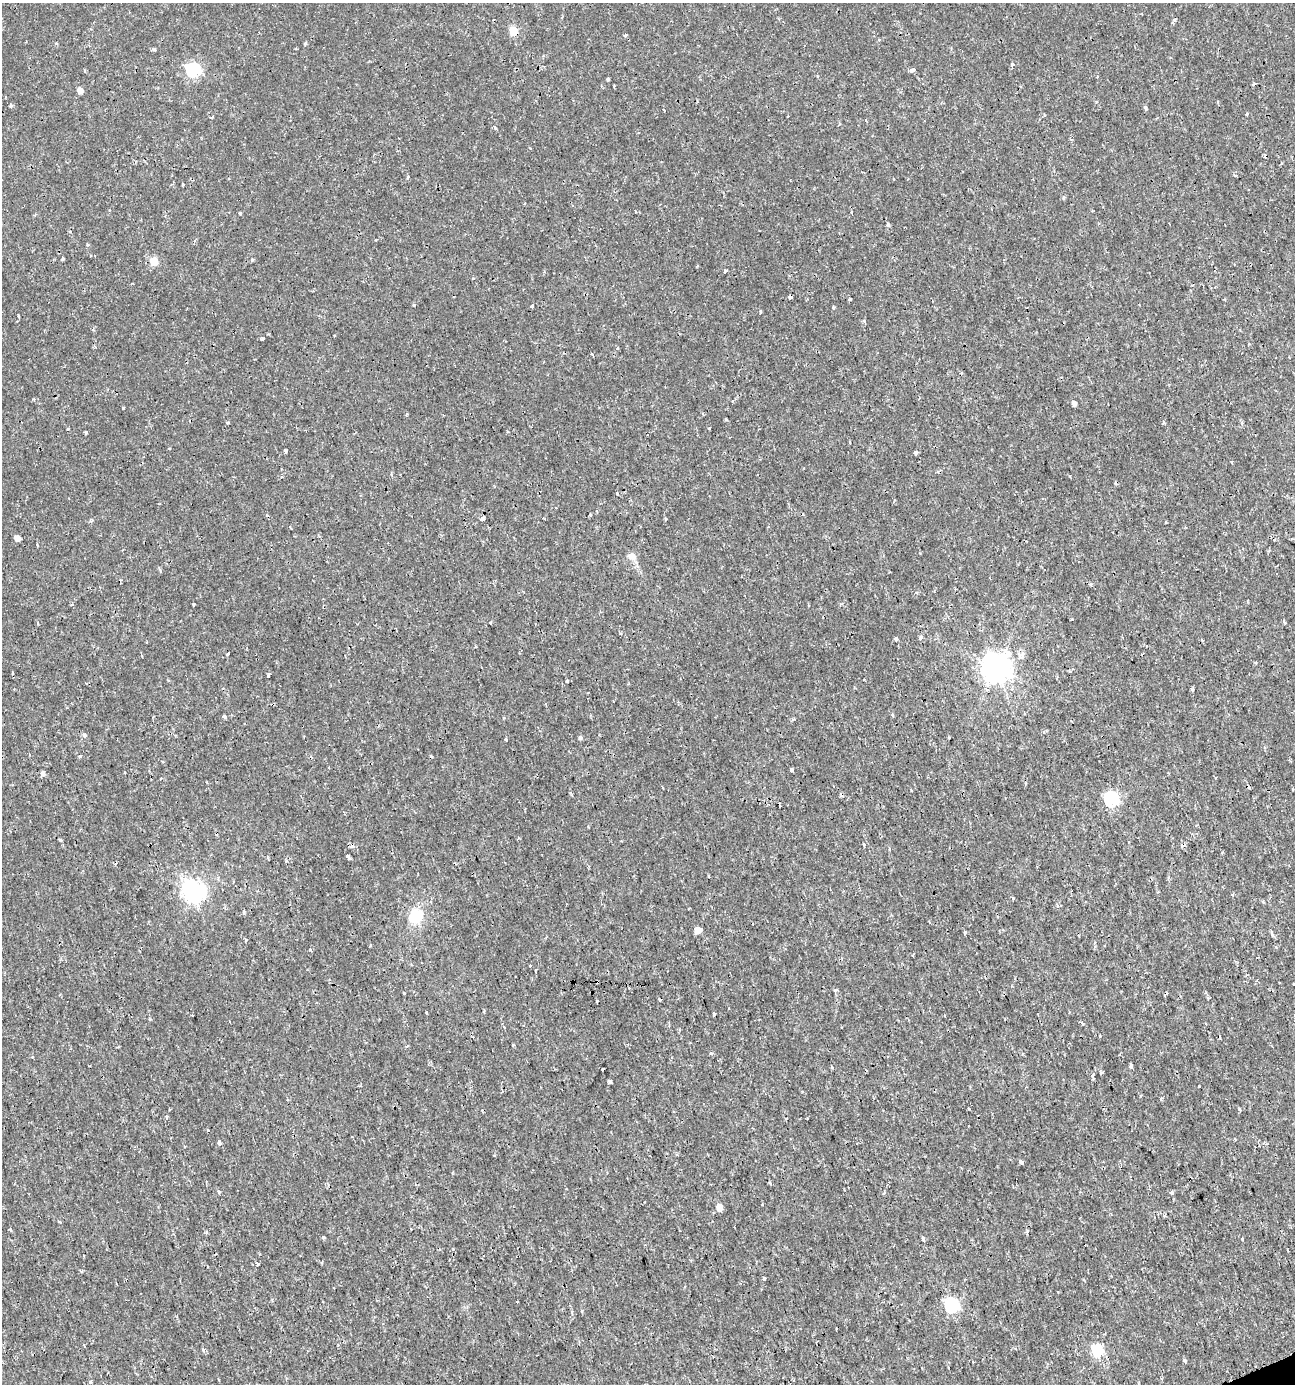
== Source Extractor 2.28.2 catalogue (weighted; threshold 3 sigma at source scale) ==
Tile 6 of 4 x 4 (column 2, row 2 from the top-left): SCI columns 1429-2721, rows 2772-4153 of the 5403 x 5550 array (HDU 1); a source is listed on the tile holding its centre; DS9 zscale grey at full resolution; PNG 1297 x 1386 px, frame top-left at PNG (2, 3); no overlay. Shown black and unused: <1% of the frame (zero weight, under 2 of 3 exposures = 1% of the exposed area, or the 3 px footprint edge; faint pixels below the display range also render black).
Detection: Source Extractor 2.28.2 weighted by HDU 2 'WHT'; one run over the whole footprint, this tile lists its part. Background 0.00179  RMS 0.0012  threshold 0.00521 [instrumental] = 3 sigma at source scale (4.5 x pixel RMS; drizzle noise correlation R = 1.50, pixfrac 1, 0.0396/0.0396 arcsec/px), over >= 5 px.
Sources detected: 151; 24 cosmic-ray / hot-pixel residue — not listed; the other 127 listed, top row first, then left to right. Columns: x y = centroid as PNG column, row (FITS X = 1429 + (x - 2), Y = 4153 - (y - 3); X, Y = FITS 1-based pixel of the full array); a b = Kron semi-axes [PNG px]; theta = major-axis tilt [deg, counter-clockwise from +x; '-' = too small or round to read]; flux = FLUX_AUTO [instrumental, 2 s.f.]
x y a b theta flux
513 31 5 5 - 4
625 35 4 3 - 0.2
305 43 5 4 - 0.14
56 44 4 3 - 0.14
153 49 3 3 - 0.34
1012 64 5 4 - 0.24
193 70 6 6 - 18
913 70 6 4 24 0.33
84 71 3 3 - 0.15
608 79 3 3 - 0.19
1253 84 5 3 - 0.16
80 90 5 5 - 0.76
11 105 4 4 - 0.16
1146 108 5 4 - 0.24
664 110 3 3 - 0.16
1247 114 4 3 - 0.12
212 117 4 3 - 0.11
1235 176 4 2 - 0.13
183 185 3 3 - 0.23
635 211 4 3 - 0.14
851 212 3 3 - 0.19
240 213 3 3 - 0.21
888 225 4 4 - 0.23
87 244 4 3 - 0.11
63 259 4 3 - 0.35
252 260 4 3 - 0.18
154 261 5 5 - 2.8
725 271 4 3 - 0.61
790 297 4 3 - 0.37
850 299 3 3 - 0.37
532 306 3 3 - 0.33
833 308 5 3 - 0.11
761 311 4 3 - 0.12
18 316 3 3 - 0.21
262 338 3 3 - 0.36
1074 403 4 4 - 0.52
726 419 3 3 - 0.13
227 423 4 3 - 0.19
709 428 3 2 - 0.13
86 432 3 3 - 0.31
850 442 3 2 - 0.099
285 451 4 3 - 0.29
915 453 4 3 - 0.54
617 494 4 3 - 0.18
590 515 3 2 - 0.16
483 518 5 4 - 0.29
17 538 5 5 - 0.64
37 545 3 2 - 0.11
632 556 11 9 -20 0.75
194 604 3 3 - 0.18
1072 620 3 3 - 0.3
490 623 3 2 - 0.12
920 637 4 3 - 0.61
896 638 4 4 - 0.23
228 653 3 3 - 0.16
996 667 10 9 - 150
12 673 4 3 - 0.11
14 689 3 2 - 0.095
1192 689 4 3 - 0.18
893 715 5 3 - 0.12
224 716 4 3 - 0.92
793 719 5 3 - 0.16
84 735 6 5 - 0.23
580 737 5 4 - 0.21
949 737 3 2 - 0.15
506 740 4 3 - 0.67
80 756 3 3 - 0.39
791 770 3 3 - 0.34
124 772 3 2 - 0.12
43 773 4 3 - 0.75
663 788 3 2 - 0.1
911 790 3 2 - 0.1
1111 799 6 6 - 20
348 856 4 3 - 0.37
286 861 3 3 - 0.31
193 891 9 8 - 62
1013 899 5 3 - 0.14
1058 906 6 4 -71 0.2
244 911 5 3 - 0.12
416 916 16 14 46 3.2
698 930 5 5 - 1.3
1272 934 6 3 -81 0.32
310 949 4 3 - 0.3
530 966 3 3 - 0.23
1294 984 2 2 - 0.1
404 993 3 3 - 0.11
597 1001 3 3 - 0.28
426 1012 3 2 - 0.12
714 1014 3 3 - 0.42
229 1021 3 2 - 0.068
921 1042 2 2 - 0.099
711 1053 5 4 - 0.15
1131 1066 4 4 - 0.21
832 1067 4 4 - 0.13
603 1069 3 2 - 0.26
1101 1073 4 3 - 0.17
1092 1075 4 3 - 0.21
1093 1079 3 3 - 0.29
609 1081 4 3 - 0.5
1199 1086 3 2 - 0.08
1240 1109 4 3 - 0.17
166 1117 4 4 - 0.25
969 1126 2 2 - 0.11
207 1130 3 3 - 0.31
219 1143 4 3 - 1.4
1021 1162 4 3 - 0.75
770 1183 5 3 - 0.11
1172 1191 3 3 - 0.87
219 1192 5 4 - 0.2
719 1207 5 5 - 1.6
10 1229 4 3 - 0.15
206 1231 4 3 - 0.15
1027 1232 5 3 - 0.18
323 1237 4 3 - 0.15
923 1239 6 3 -78 0.16
257 1264 3 3 - 1.5
82 1272 4 3 - 0.14
764 1278 4 3 - 0.37
1058 1292 3 2 - 0.075
517 1301 3 2 - 0.19
952 1305 6 6 - 19
582 1311 5 3 - 0.12
84 1345 4 3 - 0.12
203 1350 5 5 - 0.27
1096 1350 6 6 - 9.8
1185 1361 4 3 - 0.23
90 1382 4 3 - 0.19
Overlapping masked pixels (flux is a lower limit): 1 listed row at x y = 513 31
Isophote crosses this tile's border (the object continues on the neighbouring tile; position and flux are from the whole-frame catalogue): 1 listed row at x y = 1294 984
Unlisted compact peaks at least as high as the median listed source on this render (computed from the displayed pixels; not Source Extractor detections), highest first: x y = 268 676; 123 408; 68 429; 965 932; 495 128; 414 305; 835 990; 1242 1239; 1100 1036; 864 321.